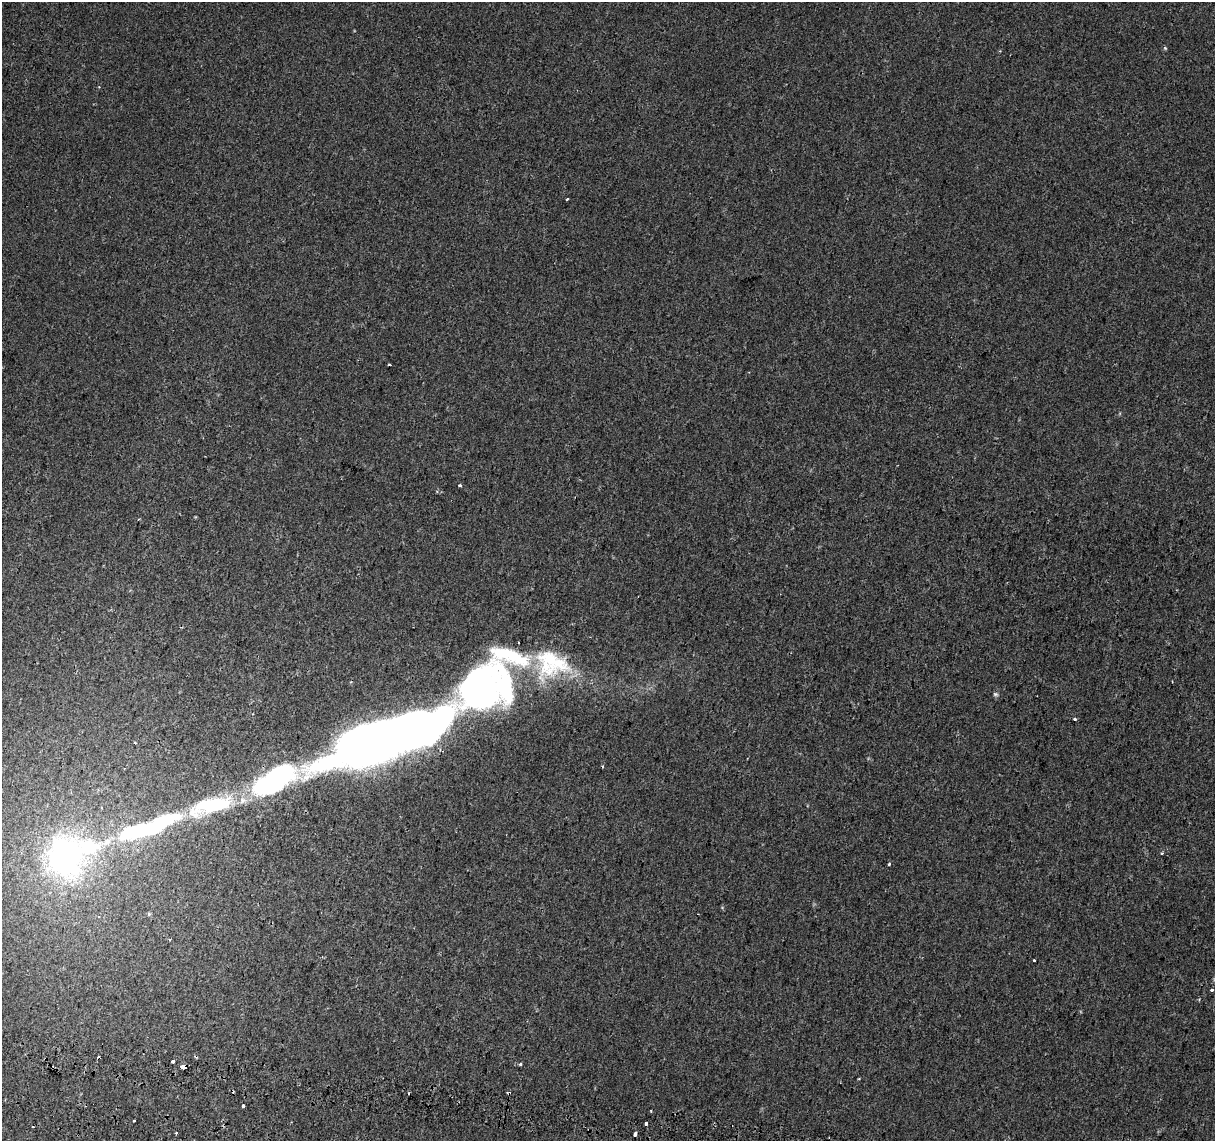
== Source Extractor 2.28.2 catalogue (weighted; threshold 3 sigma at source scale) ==
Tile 7 of 4 x 4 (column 3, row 2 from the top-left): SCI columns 2450-3662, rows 2561-3699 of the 4894 x 5182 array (HDU 1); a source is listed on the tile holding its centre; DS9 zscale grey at full resolution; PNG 1217 x 1143 px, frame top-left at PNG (2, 2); no overlay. Shown black and unused: <1% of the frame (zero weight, under 2 of 3 exposures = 3% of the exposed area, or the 3 px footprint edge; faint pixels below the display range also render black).
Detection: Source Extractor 2.28.2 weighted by HDU 2 'WHT'; one run over the whole footprint, this tile lists its part. Background 5.13e-04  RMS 0.0039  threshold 0.0174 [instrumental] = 3 sigma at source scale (4.5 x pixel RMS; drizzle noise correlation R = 1.50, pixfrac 1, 0.0396/0.0396 arcsec/px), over >= 5 px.
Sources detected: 39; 2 inside a brighter object's white glare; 8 cosmic-ray / hot-pixel residue — not listed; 4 inside a brighter listed object's ellipse — not listed separately; the other 25 listed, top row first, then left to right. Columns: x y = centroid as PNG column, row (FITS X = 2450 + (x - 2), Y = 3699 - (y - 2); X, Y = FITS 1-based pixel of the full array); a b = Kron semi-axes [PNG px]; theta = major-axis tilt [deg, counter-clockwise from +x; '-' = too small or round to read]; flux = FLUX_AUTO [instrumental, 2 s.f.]
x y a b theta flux
1165 48 6 4 -45 0.47
567 199 3 3 - 0.94
460 485 3 3 - 0.95
139 519 3 3 - 0.42
484 689 125 37 39 260
995 694 7 5 -15 0.72
1075 719 3 3 - 1.8
135 743 4 2 - 0.32
361 748 30 27 53 400
274 781 138 26 20 120
133 832 21 9 14 50
88 847 16 9 10 32
1162 853 3 3 - 0.56
66 857 18 17 - 230
889 864 4 3 - 0.45
149 914 5 5 - 0.5
1034 960 3 3 - 0.85
1212 990 3 3 - 1.1
173 1061 3 3 - 3.4
520 1064 3 3 - 4
183 1066 4 3 - 12
243 1106 3 3 - 2.4
134 1121 3 3 - 1.6
646 1124 4 3 - 3.6
635 1134 4 4 - 2.4
Overlapping masked pixels (flux is a lower limit): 2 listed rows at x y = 274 781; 183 1066